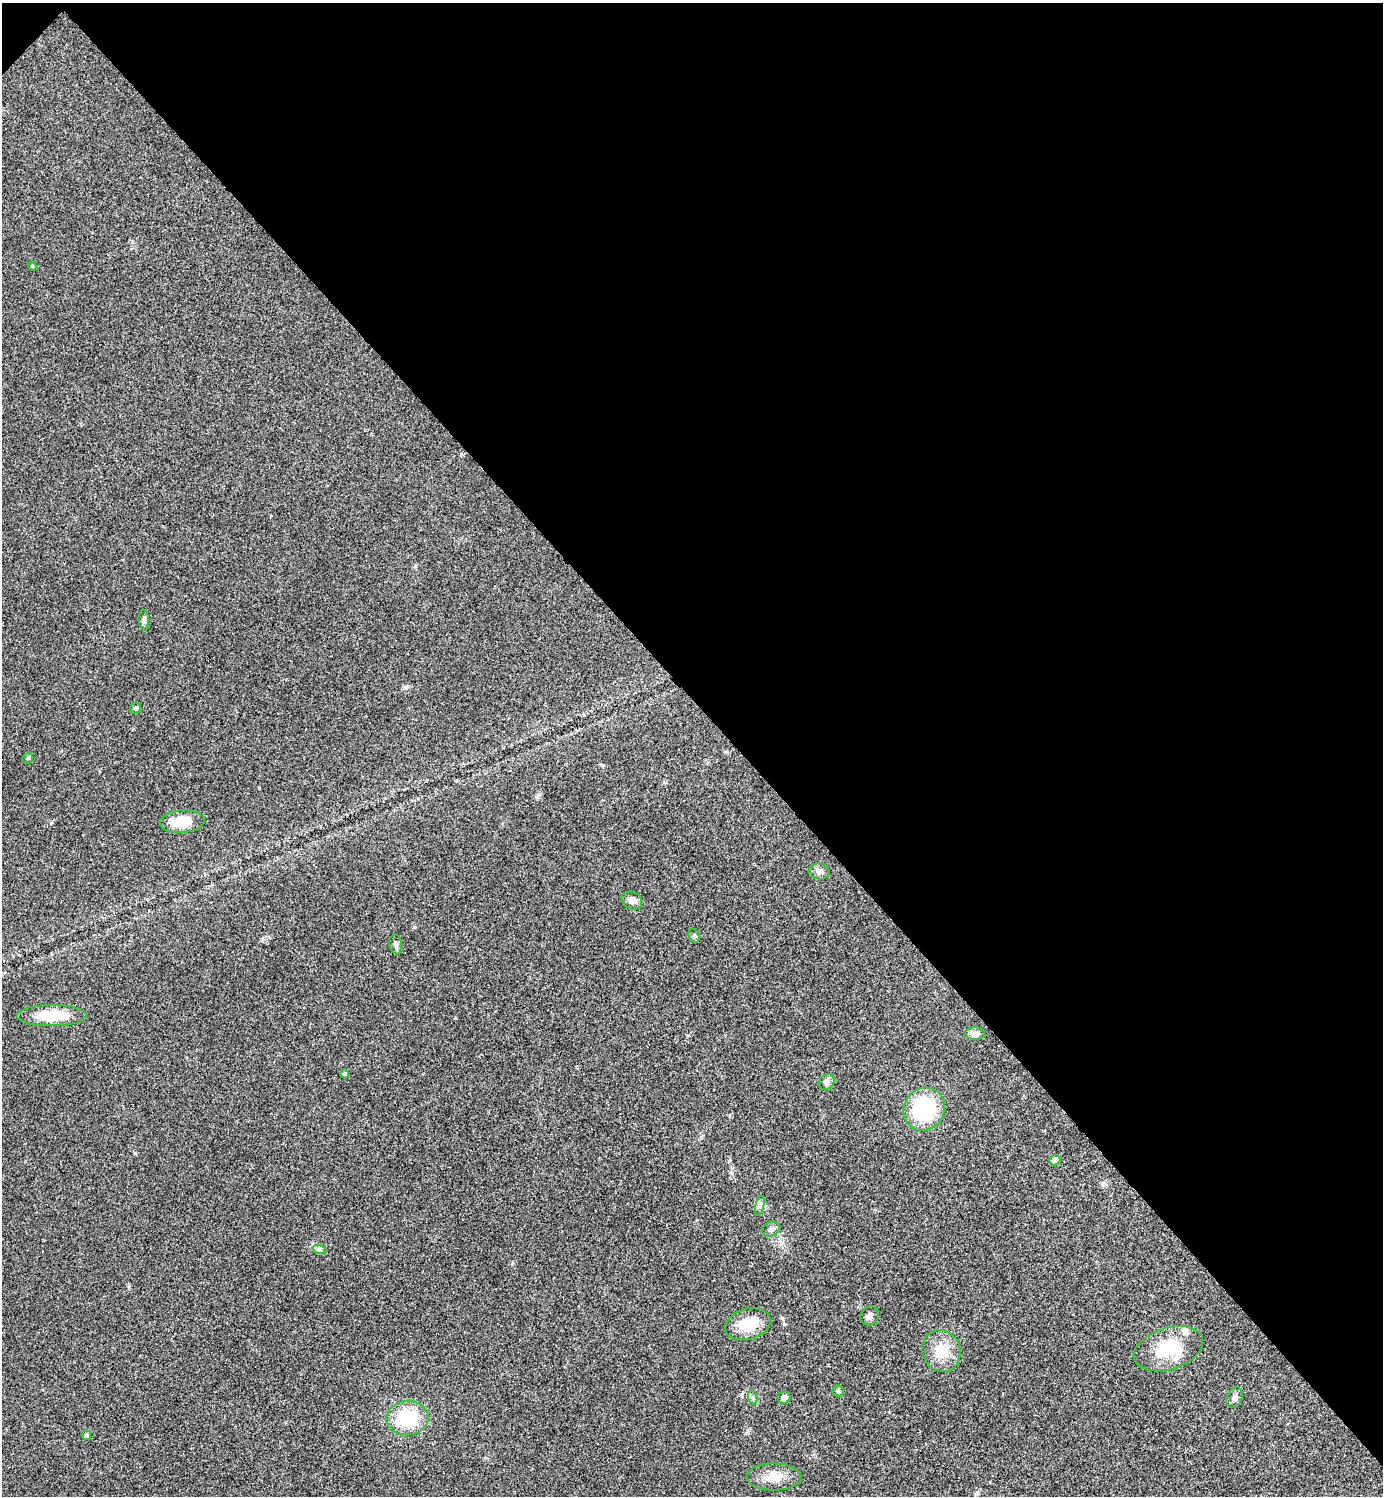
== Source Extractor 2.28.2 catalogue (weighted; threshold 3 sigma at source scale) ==
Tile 3 of 4 x 4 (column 3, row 1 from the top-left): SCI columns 2922-4302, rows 4489-5982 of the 5985 x 5985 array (HDU 1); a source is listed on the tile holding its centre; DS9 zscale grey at full resolution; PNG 1385 x 1498 px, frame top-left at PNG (2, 3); each listed source drawn as its Kron ellipse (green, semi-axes under 4 px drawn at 4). Shown black and unused: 47% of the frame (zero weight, under 3 of 4 exposures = <1% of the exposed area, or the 3 px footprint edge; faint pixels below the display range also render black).
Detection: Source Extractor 2.28.2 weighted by HDU 2 'WHT'; one run over the whole footprint, this tile lists its part. Background 0.0204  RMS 0.004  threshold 0.0181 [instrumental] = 3 sigma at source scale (4.5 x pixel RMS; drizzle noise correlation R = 1.50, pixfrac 1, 0.05/0.05 arcsec/px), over >= 5 px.
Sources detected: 30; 1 inside a brighter listed object's ellipse — not listed separately; the other 29 listed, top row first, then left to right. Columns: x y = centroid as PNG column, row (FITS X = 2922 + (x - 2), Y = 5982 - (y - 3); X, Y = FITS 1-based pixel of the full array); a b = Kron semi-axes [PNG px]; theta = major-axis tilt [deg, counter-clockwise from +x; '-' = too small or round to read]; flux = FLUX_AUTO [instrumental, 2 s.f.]
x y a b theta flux
32 266 5 4 - 0.52
144 620 10 5 -85 1
135 708 6 5 - 0.57
28 758 6 5 - 0.52
182 821 22 11 4 8.7
819 871 10 8 -16 1.8
632 900 11 8 -25 2.2
694 936 7 5 -69 0.74
396 944 10 6 -82 1.1
52 1016 35 10 0 11
975 1033 10 6 -1 2.8
345 1074 4 4 - 0.94
827 1082 8 7 - 1.5
924 1109 22 20 58 31
1055 1160 6 5 - 4
760 1206 10 4 77 1.2
771 1229 9 7 25 1.2
319 1249 7 4 -18 0.89
870 1316 10 9 - 1.8
748 1324 23 15 16 10
1168 1349 36 21 17 19
941 1351 21 19 -67 9
838 1391 5 5 - 0.61
753 1398 7 4 -72 0.77
784 1398 6 6 - 1.4
1234 1398 10 7 68 1.7
407 1418 21 17 4 18
86 1435 5 4 - 1
774 1477 27 13 -1 6.4
Unlisted compact peaks at least as high as the median listed source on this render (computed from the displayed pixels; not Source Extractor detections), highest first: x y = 135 1153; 602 765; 537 797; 51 823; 782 1318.